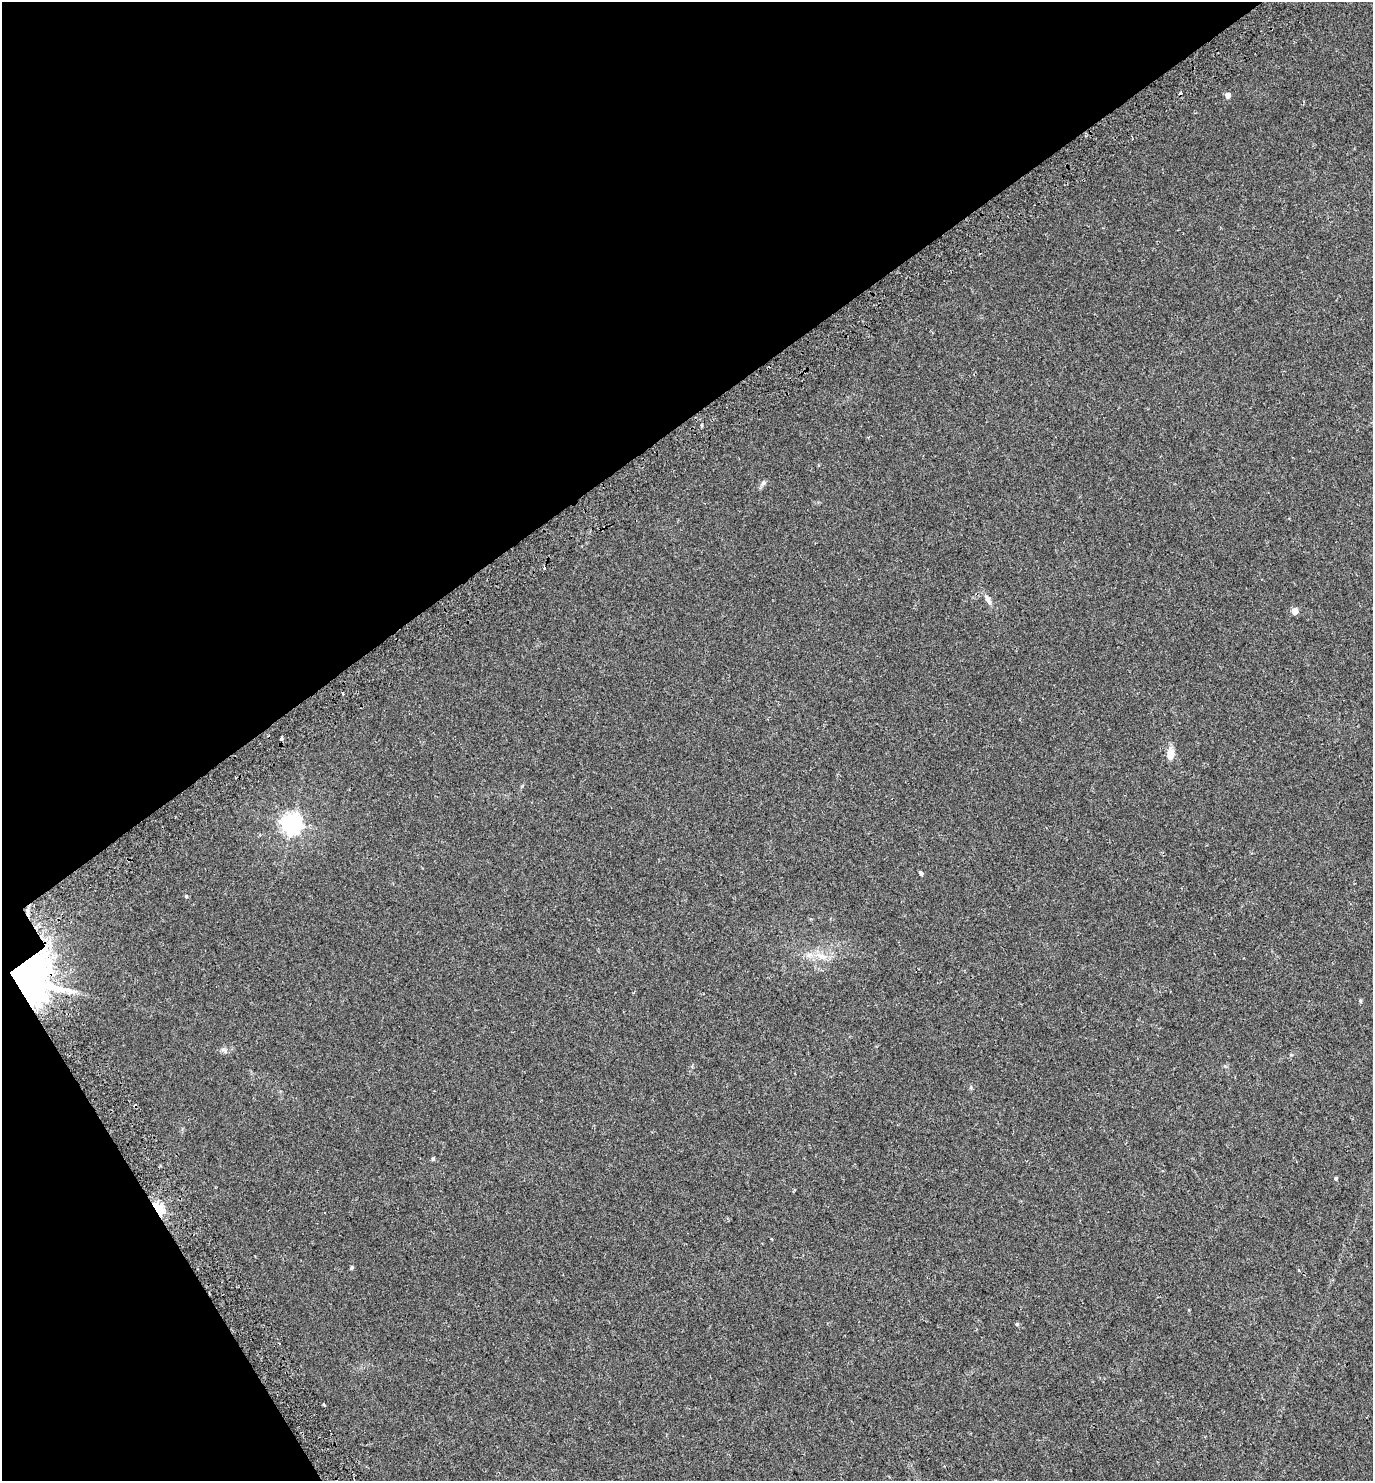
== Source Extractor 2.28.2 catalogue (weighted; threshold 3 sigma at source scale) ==
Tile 5 of 4 x 4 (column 1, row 2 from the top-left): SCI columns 265-1635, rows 3015-4493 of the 5950 x 6034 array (HDU 1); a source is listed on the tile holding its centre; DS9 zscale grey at full resolution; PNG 1375 x 1483 px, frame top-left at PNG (2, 2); no overlay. Shown black and unused: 33% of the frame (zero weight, under 2 of 3 exposures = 4% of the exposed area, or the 3 px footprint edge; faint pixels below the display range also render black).
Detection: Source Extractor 2.28.2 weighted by HDU 2 'WHT'; one run over the whole footprint, this tile lists its part. Background 0.0136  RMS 0.0058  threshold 0.026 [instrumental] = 3 sigma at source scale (4.5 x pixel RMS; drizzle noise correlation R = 1.50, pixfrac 1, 0.0396/0.0396 arcsec/px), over >= 5 px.
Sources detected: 22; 3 cosmic-ray / hot-pixel residue — not listed; the other 19 listed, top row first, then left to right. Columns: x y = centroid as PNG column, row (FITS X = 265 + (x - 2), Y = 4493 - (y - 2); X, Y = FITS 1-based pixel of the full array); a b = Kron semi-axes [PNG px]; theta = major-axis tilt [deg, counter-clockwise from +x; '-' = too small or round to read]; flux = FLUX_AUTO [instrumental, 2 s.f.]
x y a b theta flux
1228 95 4 4 - 4.4
763 483 9 6 59 1.4
988 600 16 6 -61 2.7
1295 611 5 4 - 7.4
281 739 4 3 - 0.87
1170 754 12 7 86 6.2
292 824 8 7 - 290
921 873 5 4 - 1.2
186 896 6 3 -72 0.49
821 956 18 8 -23 5.9
17 977 23 14 -16 2200
1360 1001 5 4 - 0.69
224 1050 12 4 -40 1.3
433 1159 5 4 - 0.69
1336 1178 5 4 - 0.61
158 1209 10 6 -49 49
352 1267 4 4 - 0.79
1017 1324 5 4 - 0.69
324 1405 4 3 - 1
Overlapping masked pixels (flux is a lower limit): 2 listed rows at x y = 17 977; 158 1209